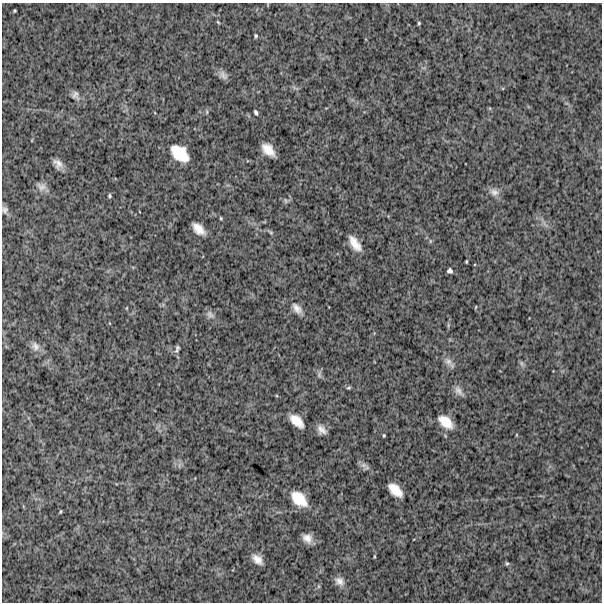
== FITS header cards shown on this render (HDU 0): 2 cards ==
NAXIS1  =                  600
NAXIS2  =                  600

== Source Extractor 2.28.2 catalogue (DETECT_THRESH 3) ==
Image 600 x 600 px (HDU 0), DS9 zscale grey, 1 PNG px = 1 image px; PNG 604 x 604 px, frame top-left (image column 1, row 600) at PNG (2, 3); no overlay
Background 994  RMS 270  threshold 820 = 3 sigma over >= 5 px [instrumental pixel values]
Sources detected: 46; all 46 listed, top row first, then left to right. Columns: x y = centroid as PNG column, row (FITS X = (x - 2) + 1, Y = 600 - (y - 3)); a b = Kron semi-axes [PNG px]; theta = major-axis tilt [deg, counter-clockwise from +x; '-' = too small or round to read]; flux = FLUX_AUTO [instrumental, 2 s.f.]
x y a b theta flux
15 11 3 3 - 20000
218 22 5 3 - 18000
419 23 3 3 - 21000
256 36 4 3 - 25000
223 75 13 8 -39 86000
75 95 12 9 -67 86000
207 112 6 4 -90 24000
256 112 6 4 -68 36000
268 150 13 8 -45 240000
180 153 18 11 -42 510000
58 164 11 8 -50 120000
41 187 13 10 -22 100000
494 192 14 9 -16 110000
109 196 5 4 - 27000
286 201 8 5 -73 32000
5 210 10 7 -73 64000
221 218 4 4 - 20000
198 229 13 7 -43 210000
271 232 8 4 -34 34000
355 243 19 8 -56 220000
466 261 3 2 - 19000
450 271 5 5 - 49000
476 307 5 3 - 14000
127 308 5 3 - 14000
297 308 16 9 -49 140000
210 314 12 9 -32 81000
35 346 14 11 -58 110000
177 347 7 6 - 39000
448 361 13 9 -50 110000
522 363 8 4 -81 36000
319 375 9 6 77 51000
348 388 6 5 - 27000
459 391 14 8 -56 100000
297 421 15 8 -44 260000
445 422 16 9 -40 290000
321 430 11 8 -50 120000
384 435 4 3 - 18000
366 468 11 6 28 45000
395 490 14 8 -44 280000
299 499 17 11 -44 420000
60 511 5 2 - 17000
307 538 11 9 -39 150000
374 556 4 2 - 14000
257 559 13 8 -43 160000
507 563 5 4 - 25000
339 581 12 9 -39 120000